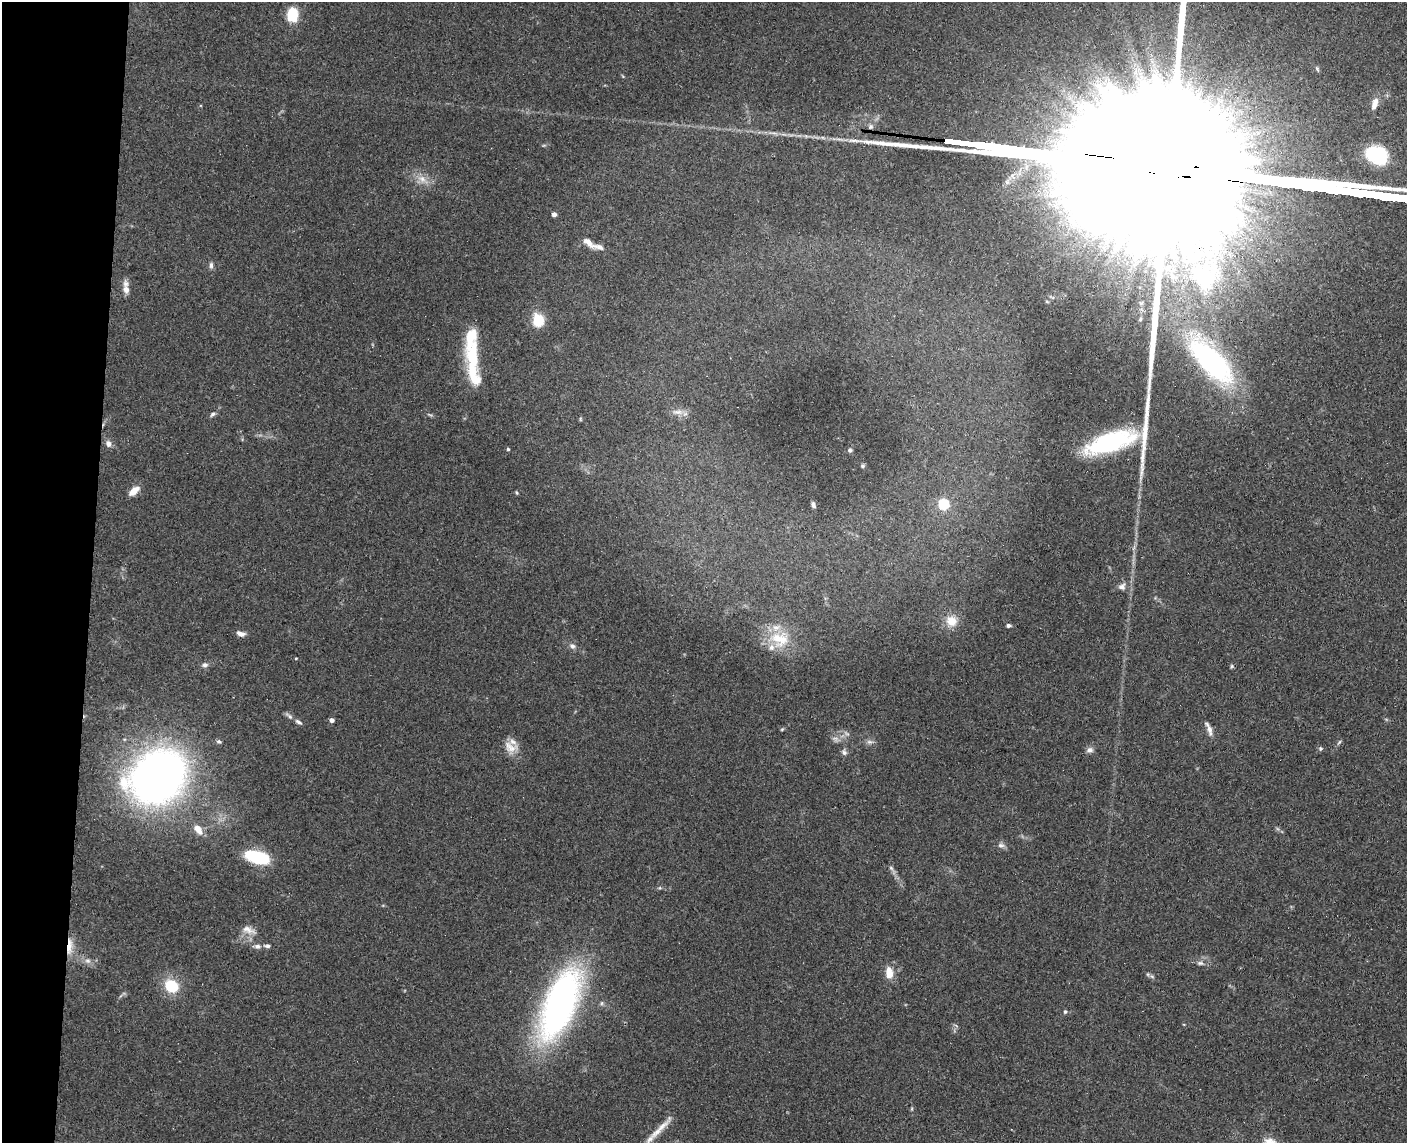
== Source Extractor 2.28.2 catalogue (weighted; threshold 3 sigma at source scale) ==
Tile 7 of 3 x 4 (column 1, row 3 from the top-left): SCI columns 165-1569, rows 1152-2292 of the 4654 x 4582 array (HDU 1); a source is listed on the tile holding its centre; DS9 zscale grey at full resolution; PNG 1409 x 1145 px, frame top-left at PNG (2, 2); no overlay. Shown black and unused: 6% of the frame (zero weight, under 3 of 4 exposures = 6% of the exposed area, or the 3 px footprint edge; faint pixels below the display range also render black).
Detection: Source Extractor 2.28.2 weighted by HDU 2 'WHT'; one run over the whole footprint, this tile lists its part. Background 0.138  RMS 0.0068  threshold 0.0308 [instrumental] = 3 sigma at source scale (4.5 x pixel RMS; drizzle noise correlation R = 1.50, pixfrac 1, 0.05/0.05 arcsec/px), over >= 5 px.
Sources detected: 76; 1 too faint to see at this stretch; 2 long thin detections or spike segments (spike, bleed or trail) — not listed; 7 inside a brighter listed object's ellipse — not listed separately; the other 66 listed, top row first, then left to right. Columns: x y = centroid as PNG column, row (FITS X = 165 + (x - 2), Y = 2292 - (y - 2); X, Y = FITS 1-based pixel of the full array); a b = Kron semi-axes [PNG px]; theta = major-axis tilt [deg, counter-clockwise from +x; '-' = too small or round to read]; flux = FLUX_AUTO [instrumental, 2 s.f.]
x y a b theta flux
292 15 14 10 90 21
1317 69 8 4 -65 1.1
1375 104 16 7 72 5.2
1377 155 22 16 -23 38
422 179 13 9 -39 6.6
554 214 4 4 - 2.9
589 243 18 7 -39 5.4
1207 248 23 12 -54 20
211 265 10 5 -89 2
1168 268 9 8 - 5.3
1205 278 8 8 - 240
126 290 11 8 -78 4.2
1047 302 6 3 -20 0.74
1140 319 6 5 - 1.1
538 320 12 10 -84 18
472 355 40 18 90 30
1211 361 69 26 -48 140
677 412 17 6 -4 4.7
212 414 8 5 45 1.7
580 419 6 4 -89 0.68
1111 442 58 19 18 81
108 444 10 7 -66 3.2
508 449 4 3 - 1
850 450 4 4 - 1.7
863 466 5 4 - 1
134 491 13 7 40 7.6
517 493 6 3 -71 0.67
943 504 5 5 - 54
813 505 7 4 -78 2.1
1122 586 11 9 37 3.4
952 621 15 14 - 9.3
1008 625 5 4 - 2.3
241 634 10 6 -13 3.7
780 639 30 25 -5 27
572 646 8 7 - 2.5
296 658 4 3 - 0.59
205 665 9 6 5 2.3
1232 666 5 5 - 0.99
289 716 12 5 -35 2.2
332 720 4 4 - 3.1
782 729 5 4 - 0.76
1209 729 20 6 -69 4
219 742 7 4 -25 1.2
870 742 10 6 -3 2.2
1339 742 7 3 53 1
510 747 20 15 -34 9.1
1320 748 6 6 - 1.2
1090 750 9 7 14 2.5
844 752 8 7 - 2.1
158 777 40 32 35 520
198 829 13 7 -56 6.7
1001 845 10 6 -8 2.5
257 857 23 10 -16 47
891 868 7 4 -45 1.4
248 930 20 9 -21 5.9
257 946 11 6 -1 2.7
69 947 24 6 86 8.1
88 961 9 6 -1 2.7
1200 963 9 5 -9 2
889 973 13 8 -85 8.5
1152 976 7 4 -20 1.2
171 986 15 12 -28 24
602 1003 6 5 - 1.3
560 1005 67 27 68 270
1065 1012 5 4 - 1
662 1126 39 7 44 9.6
Overlapping masked pixels (flux is a lower limit): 2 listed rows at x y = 1211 361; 69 947